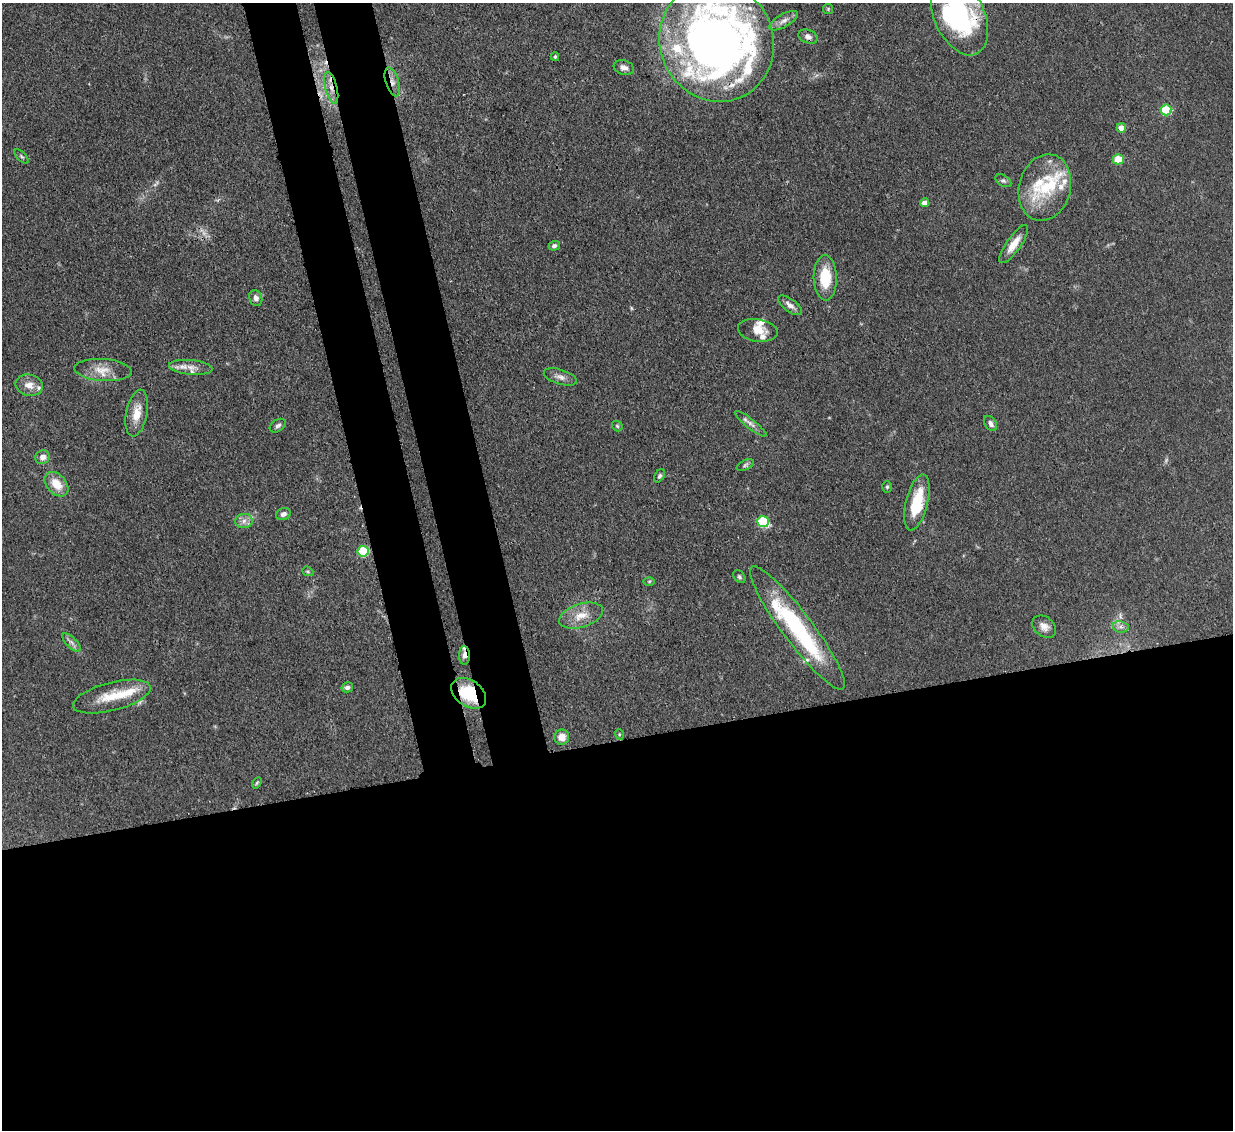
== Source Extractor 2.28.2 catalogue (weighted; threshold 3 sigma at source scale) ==
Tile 15 of 4 x 4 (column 3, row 4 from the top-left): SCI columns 2544-3774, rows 213-1340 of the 5083 x 5061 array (HDU 1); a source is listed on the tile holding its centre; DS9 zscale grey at full resolution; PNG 1235 x 1132 px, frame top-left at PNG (2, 3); each listed source drawn as its Kron ellipse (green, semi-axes under 4 px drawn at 4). Shown black and unused: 41% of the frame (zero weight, under 3 of 4 exposures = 9% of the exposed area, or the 3 px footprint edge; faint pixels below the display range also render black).
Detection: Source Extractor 2.28.2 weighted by HDU 2 'WHT'; one run over the whole footprint, this tile lists its part. Background 0.124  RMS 0.0049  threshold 0.0222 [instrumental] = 3 sigma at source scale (4.5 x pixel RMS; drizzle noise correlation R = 1.50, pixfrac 1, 0.05/0.05 arcsec/px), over >= 5 px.
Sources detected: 74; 4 too faint to see at this stretch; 1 inside a brighter object's white glare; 1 cosmic-ray / hot-pixel residue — neither listed nor drawn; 12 inside a brighter listed object's ellipse — not listed separately; the other 56 listed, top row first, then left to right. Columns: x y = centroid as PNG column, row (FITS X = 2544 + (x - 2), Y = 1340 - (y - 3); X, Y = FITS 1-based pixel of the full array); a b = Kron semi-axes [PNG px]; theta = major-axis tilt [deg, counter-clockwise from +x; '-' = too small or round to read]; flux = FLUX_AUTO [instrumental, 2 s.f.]
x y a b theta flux
828 9 5 5 - 0.67
959 16 41 25 -66 75
784 21 16 6 30 3.2
808 37 10 6 -19 2.3
717 42 61 56 -67 430
555 57 4 3 - 0.74
624 68 10 7 -17 2.6
392 82 15 6 -72 3.5
331 88 16 6 -75 4.3
1166 110 5 5 - 27
1121 128 4 4 - 6.1
22 157 9 4 -45 0.86
1118 159 5 5 - 11
1003 181 9 5 -30 1.2
1045 187 34 25 75 25
925 203 4 4 - 3.6
1014 244 23 7 54 6.7
554 246 5 5 - 1.4
825 278 22 11 -88 16
256 298 8 6 -71 2.4
790 305 14 6 -37 3.1
758 330 20 11 -9 6.2
191 367 22 7 -5 4.7
103 370 29 11 -4 8
560 377 17 7 -17 3.1
29 385 14 10 -12 5
137 413 24 10 79 7.7
751 424 20 5 -39 2.6
991 424 8 5 -56 2.1
278 426 9 6 33 1.5
617 426 6 4 -47 0.73
42 457 7 6 - 3.3
745 465 9 5 25 1.1
659 476 7 4 57 1
56 484 14 9 -47 8.9
887 487 6 5 - 0.77
917 502 29 11 76 20
283 514 7 6 - 1.9
244 521 9 7 5 2.5
763 522 6 5 - 36
363 551 5 5 - 33
308 571 6 4 -20 0.7
739 577 7 5 -52 0.97
649 581 6 4 1 0.66
581 616 23 11 17 8.2
1044 627 13 9 -38 3.4
1121 627 8 5 -11 1.7
797 628 76 15 -53 61
71 642 12 5 -45 2.1
464 655 9 5 -90 3.3
347 687 6 5 - 1.4
469 693 19 13 -35 24
112 697 40 14 14 15
619 734 5 3 - 0.45
562 737 7 7 - 4.7
257 783 6 4 58 0.71
Overlapping masked pixels (flux is a lower limit): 6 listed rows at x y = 959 16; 717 42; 392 82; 331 88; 464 655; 469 693
Isophote crosses this tile's border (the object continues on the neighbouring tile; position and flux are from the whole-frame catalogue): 2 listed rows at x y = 959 16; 717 42